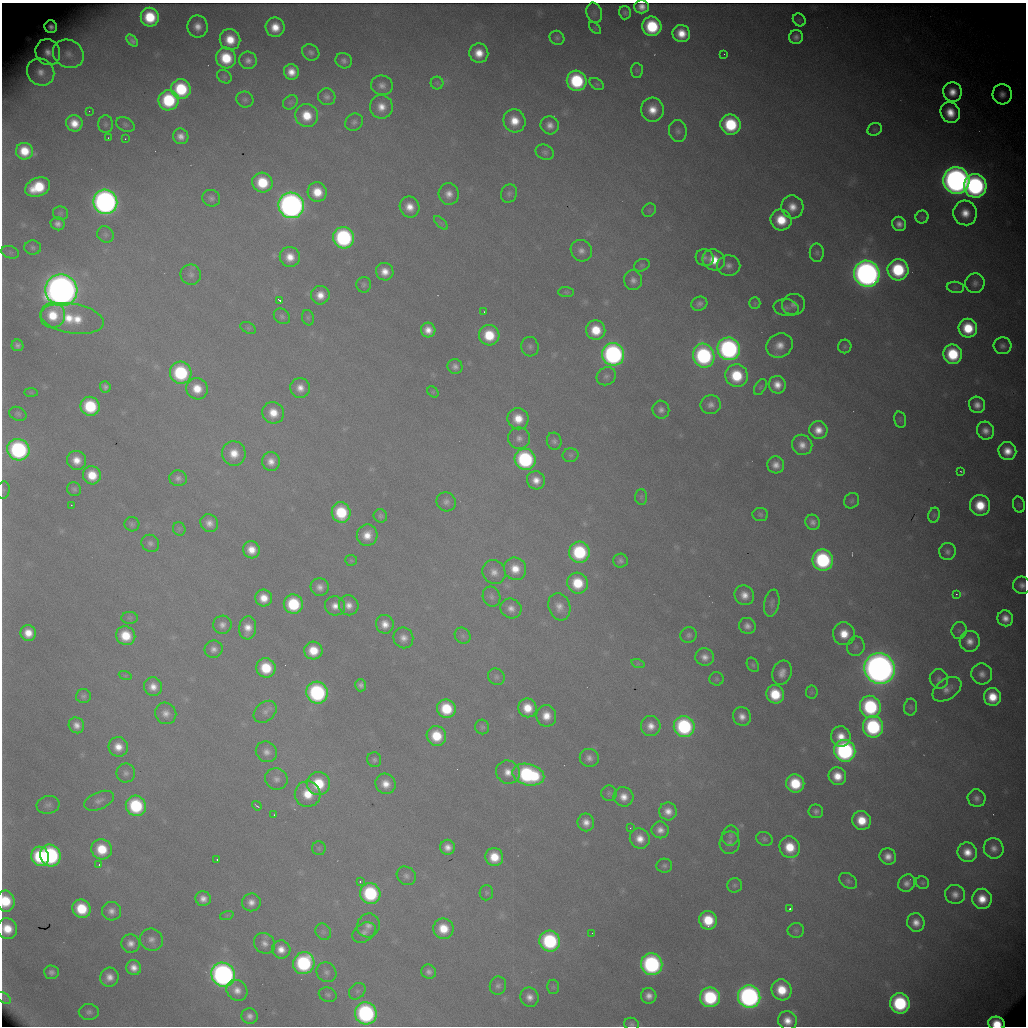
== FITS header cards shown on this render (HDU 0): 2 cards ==
NAXIS1  =                 1024 /fastest changing axis
NAXIS2  =                 1024 /next to fastest changing axis

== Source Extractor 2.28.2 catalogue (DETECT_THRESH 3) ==
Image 1024 x 1024 px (HDU 0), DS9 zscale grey, 1 PNG px = 1 image px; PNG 1028 x 1028 px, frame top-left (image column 1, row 1024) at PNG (2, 3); each listed source drawn as its Kron ellipse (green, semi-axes under 4 px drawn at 4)
Background 7820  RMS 83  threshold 250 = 3 sigma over >= 5 px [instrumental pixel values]
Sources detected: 351; all 351 listed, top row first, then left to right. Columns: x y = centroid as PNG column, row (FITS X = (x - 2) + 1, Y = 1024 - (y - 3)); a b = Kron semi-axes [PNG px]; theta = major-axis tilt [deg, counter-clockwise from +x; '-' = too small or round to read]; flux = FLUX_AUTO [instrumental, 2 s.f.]
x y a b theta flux
642 7 7 6 - 4.9e+04
594 13 10 7 -73 2.1e+04
625 13 7 6 - 1.7e+04
150 17 9 9 - 2.6e+05
799 20 7 5 -46 1.0e+04
198 26 11 10 - 6.4e+04
652 26 10 9 - 3.8e+05
51 27 6 6 - 3.7e+04
275 27 10 9 - 1.1e+05
595 28 7 4 -45 8.0e+03
681 34 9 8 - 1.2e+05
796 37 7 6 - 2.9e+04
557 38 8 6 -35 1.6e+04
132 40 7 4 -46 1.8e+04
230 40 10 10 - 1.4e+05
48 52 13 12 - 7.4e+04
311 52 9 7 -38 2.3e+04
479 53 10 9 - 1.1e+05
68 54 16 13 -31 7.3e+04
724 54 2 2 - 2.8e+03
226 58 10 10 - 2.5e+05
248 60 9 8 - 3.4e+04
344 61 8 7 - 2.5e+04
637 70 7 6 - 1.2e+04
41 72 14 13 - 7.5e+04
291 72 8 7 - 7.5e+04
224 77 8 6 -37 1.3e+04
577 81 10 9 - 4.9e+05
437 83 6 6 - 1.2e+04
597 84 8 5 -36 1.1e+04
382 85 11 9 -17 3.8e+04
181 89 10 9 - 3.8e+05
952 92 10 9 - 8.6e+04
1002 94 10 9 - 4.9e+04
327 97 9 8 - 2.5e+04
169 100 10 10 - 4.5e+05
245 100 8 7 - 1.9e+04
290 102 8 6 43 1.4e+04
381 107 12 11 - 8.0e+04
652 110 12 11 - 1.1e+05
89 111 2 2 - 3.0e+03
950 112 11 9 -68 1.2e+05
307 116 11 11 - 1.6e+05
514 121 12 11 - 1.2e+05
354 122 9 8 - 2.2e+04
74 123 8 8 - 9.7e+04
106 124 9 7 -90 1.8e+04
125 124 10 6 -25 1.7e+04
550 125 9 8 - 4.7e+04
731 125 10 10 - 4.0e+05
875 129 7 6 - 1.2e+04
678 131 11 9 -79 3.0e+04
181 136 8 7 - 4.7e+04
108 138 3 2 - 6.2e+03
125 139 2 2 - 4.2e+03
24 151 8 8 - 1.5e+05
545 152 9 7 -23 2.0e+04
956 180 13 13 - 4.6e+06
262 183 10 10 - 2.6e+05
975 186 12 11 - 1.7e+06
38 187 13 9 23 2.7e+05
317 192 10 9 - 1.4e+05
449 194 11 10 - 5.6e+04
509 194 9 8 - 1.9e+04
211 198 9 8 - 2.2e+04
105 202 12 12 - 3.4e+06
291 205 13 12 - 3.9e+06
410 207 11 9 -61 8.4e+04
792 207 11 11 - 8.1e+04
649 210 7 6 - 1.2e+04
61 213 7 7 - 1.3e+04
965 213 12 11 - 1.0e+05
922 217 6 6 - 1.2e+04
781 220 11 10 - 1.9e+05
441 223 9 4 -44 1.6e+04
58 224 7 6 - 3.0e+04
899 224 7 7 - 4.2e+04
105 234 8 7 - 1.8e+04
344 238 11 10 - 1.0e+06
33 247 8 7 - 1.8e+04
581 251 11 10 - 4.2e+04
10 252 9 6 -18 1.7e+04
817 253 9 7 -88 1.8e+04
290 257 10 10 - 9.0e+04
705 258 9 8 - 2.5e+04
714 260 11 10 - 1.3e+05
642 265 8 6 20 1.3e+04
729 265 11 10 - 4.0e+04
898 270 10 10 - 4.6e+05
385 272 9 8 - 7.3e+04
867 274 13 12 - 4.3e+06
191 275 10 10 - 2.8e+04
633 280 10 9 - 3.5e+04
975 283 10 9 - 3.3e+04
364 285 8 7 - 1.6e+04
955 287 8 5 -6 1.4e+04
61 290 16 16 - 7.0e+06
566 292 7 5 -1 1.1e+04
320 295 9 9 - 7.6e+04
280 300 4 2 - 1.3e+04
755 303 6 5 - 1.1e+04
699 304 8 7 - 2.6e+04
793 304 11 10 - 3.9e+04
786 308 12 8 -8 3.1e+04
484 312 2 2 - 3.3e+03
53 315 12 12 - 1.8e+05
282 316 9 7 -41 1.8e+04
72 318 32 15 -9 2.5e+05
308 318 8 6 -74 1.1e+04
248 328 8 5 -24 1.1e+04
968 328 9 9 - 2.4e+05
428 330 7 7 - 6.1e+04
596 330 10 9 - 1.7e+05
489 335 10 10 - 2.2e+05
17 345 6 5 - 2.2e+04
779 345 13 12 - 8.2e+04
845 346 7 6 - 1.3e+04
1003 346 9 8 - 2.7e+04
530 347 10 8 -78 2.2e+04
729 349 11 11 - 1.7e+06
613 354 11 11 - 1.7e+06
953 354 10 9 - 3.2e+05
704 356 12 10 -73 9.9e+05
455 366 8 7 - 2.9e+04
181 373 11 10 - 5.6e+05
606 376 10 8 31 2.6e+04
736 376 11 11 - 2.8e+05
777 385 9 8 - 7.1e+04
105 387 6 5 - 1.9e+04
760 387 9 5 59 1.1e+04
300 388 10 9 - 6.1e+04
197 389 11 10 - 1.2e+05
433 392 6 5 - 7.0e+03
31 393 7 4 -1 8.7e+03
711 405 10 9 - 3.6e+04
977 405 8 8 - 5.2e+04
90 406 10 9 - 3.5e+05
661 410 9 8 - 3.2e+04
273 413 11 10 - 1.1e+05
18 414 9 6 -26 1.5e+04
518 419 11 10 - 1.2e+05
900 420 8 6 -76 1.4e+04
818 430 9 9 - 7.5e+04
985 431 9 8 - 5.0e+04
519 438 11 11 - 4.1e+04
554 441 8 7 - 2.0e+04
802 445 10 10 - 5.6e+04
18 450 11 10 - 1.1e+06
1007 451 9 9 - 9.2e+04
234 453 12 12 - 1.1e+05
571 455 8 7 - 1.5e+04
525 459 11 10 - 7.5e+05
76 460 10 9 - 8.3e+04
271 461 9 9 - 5.8e+04
776 465 8 8 - 4.7e+04
961 471 3 2 - 5.0e+03
92 475 9 9 - 1.5e+05
178 478 9 8 - 2.6e+04
536 480 9 9 - 6.6e+04
74 489 7 6 - 1.6e+04
3 490 9 6 76 1.6e+04
641 497 8 6 88 1.2e+04
852 501 8 7 - 1.5e+04
446 502 10 9 - 2.9e+04
71 505 2 2 - 1.6e+04
980 505 10 10 - 1.9e+05
1019 505 8 6 -74 1.2e+04
341 512 10 9 - 2.9e+05
760 514 8 6 -4 1.5e+04
934 515 7 6 - 1.2e+04
380 516 7 6 - 1.7e+04
813 522 8 7 - 2.9e+04
209 523 9 8 - 4.8e+04
132 524 7 7 - 1.5e+04
179 529 7 6 - 1.2e+04
367 535 11 10 - 9.0e+04
150 543 9 8 - 2.3e+04
251 550 9 8 - 8.8e+04
579 552 10 10 - 5.0e+05
947 552 8 8 - 2.4e+04
351 560 6 5 - 9.2e+03
823 560 10 10 - 7.6e+05
620 561 7 7 - 2.1e+04
515 569 11 11 - 1.0e+05
494 572 12 11 - 5.5e+04
578 583 11 10 - 2.3e+05
1022 585 9 8 - 3.8e+04
320 587 9 9 - 4.4e+04
956 594 2 2 - 4.5e+03
744 595 10 9 - 6.4e+04
491 597 10 8 -69 2.5e+04
264 598 8 8 - 9.3e+04
772 603 14 7 79 2.3e+04
293 604 10 9 - 3.5e+05
349 605 10 9 - 5.5e+04
335 606 10 9 - 5.7e+04
559 607 14 11 -72 5.8e+04
511 608 11 9 -27 4.8e+04
130 618 8 6 1 1.4e+04
1005 618 8 7 - 5.9e+04
385 624 9 9 - 6.4e+04
222 625 9 9 - 3.6e+04
747 626 8 8 - 3.7e+04
248 628 11 8 84 7.7e+04
959 630 8 7 - 1.8e+04
28 633 8 7 - 9.3e+04
844 634 11 11 - 1.3e+05
689 635 8 7 - 1.9e+04
126 636 10 9 - 1.7e+05
463 636 8 7 - 1.9e+04
403 638 10 9 - 4.8e+04
970 641 10 10 - 6.2e+04
856 646 10 8 71 2.5e+04
214 649 9 8 - 3.5e+04
313 651 9 9 - 1.5e+05
705 657 9 8 - 4.5e+04
638 664 7 4 -18 8.8e+03
753 665 8 5 -62 1.3e+04
266 668 10 9 - 2.3e+05
879 669 15 15 - 6.7e+06
782 673 12 9 72 5.5e+04
982 674 10 10 - 4.5e+04
125 675 6 4 -18 8.5e+03
496 677 9 8 - 1.9e+04
717 679 7 7 - 1.2e+04
939 679 10 9 - 2.7e+04
361 685 6 5 - 2.4e+04
153 687 9 9 - 6.3e+04
947 689 16 10 35 5.2e+04
812 692 6 6 - 1.0e+04
317 693 11 10 - 9.0e+05
775 694 9 8 - 2.3e+05
83 696 7 7 - 1.8e+04
992 697 9 8 - 1.5e+05
870 707 11 10 - 6.8e+05
911 707 8 6 82 1.3e+04
527 708 9 9 - 1.3e+05
446 709 9 9 - 2.6e+05
265 712 13 9 42 3.7e+04
166 713 11 10 - 4.9e+04
546 716 11 10 - 8.9e+04
742 717 9 8 - 5.5e+04
76 725 8 7 - 4.5e+04
651 726 10 9 - 6.1e+04
684 726 10 10 - 7.0e+05
482 727 7 7 - 1.6e+04
873 727 11 10 - 7.4e+05
436 736 10 9 - 2.0e+05
841 737 10 9 - 9.8e+04
118 747 10 9 - 8.2e+04
845 751 11 10 - 1.3e+06
266 752 11 10 - 4.2e+04
589 758 9 9 - 3.6e+04
374 760 7 7 - 1.8e+04
508 772 12 11 - 7.4e+04
126 773 9 9 - 2.5e+04
528 775 16 10 -14 8.2e+05
837 776 9 8 - 1.1e+05
276 779 11 10 - 3.8e+04
795 783 9 9 - 2.6e+05
318 784 12 11 - 2.5e+05
386 784 10 10 - 7.8e+04
609 793 8 8 - 1.5e+04
308 794 13 12 - 1.5e+05
624 797 10 9 - 6.6e+04
977 798 9 8 - 3.4e+04
99 801 16 8 22 3.7e+04
48 805 12 8 10 2.7e+04
136 806 10 10 - 4.7e+05
257 806 5 2 - 7.9e+03
668 811 9 8 - 6.2e+04
816 811 7 7 - 2.2e+04
274 815 2 2 - 3.6e+03
862 820 9 9 - 1.6e+05
586 822 9 8 - 5.7e+04
630 828 4 3 - 4.4e+03
660 830 9 8 - 4.7e+04
730 836 10 8 79 2.4e+04
640 839 10 9 - 8.1e+04
764 839 8 6 -27 1.7e+04
730 843 11 10 - 3.3e+04
448 847 7 7 - 5.2e+04
790 847 11 10 - 1.8e+05
319 848 7 6 - 1.3e+04
994 848 10 9 - 4.6e+04
102 849 10 10 - 2.0e+05
967 852 10 9 - 9.6e+04
50 855 11 10 - 1.1e+06
40 856 10 9 - 4.0e+05
888 856 8 8 - 5.7e+04
494 857 9 8 - 1.5e+05
217 859 3 2 - 1.0e+04
99 865 3 2 - 1.3e+04
664 866 8 7 - 1.8e+04
406 876 10 8 -37 2.6e+04
360 881 3 3 - 8.7e+03
848 881 10 7 -34 1.8e+04
907 883 9 8 - 3.9e+04
922 883 7 6 - 1.2e+04
735 885 7 7 - 1.6e+04
370 893 10 10 - 5.6e+05
486 893 7 6 - 1.3e+04
955 894 10 9 - 4.8e+04
203 899 8 7 - 4.7e+04
982 899 10 9 - 1.3e+05
6 901 10 9 - 2.3e+05
251 902 9 9 - 4.8e+04
81 909 9 9 - 2.4e+05
790 909 3 2 - 1.2e+04
111 911 9 9 - 4.2e+04
227 915 7 4 18 9.5e+03
708 920 9 9 - 2.2e+05
916 923 9 8 - 6.5e+04
368 925 12 11 - 4.7e+04
7 929 10 10 - 1.5e+05
443 929 10 10 - 1.5e+05
796 930 8 7 - 1.5e+04
323 932 9 7 -55 1.8e+04
364 932 12 9 32 3.5e+04
592 933 3 2 - 3.9e+03
151 940 12 11 - 4.1e+04
550 941 10 10 - 6.6e+05
131 943 9 9 - 4.7e+04
264 943 11 9 -45 4.1e+04
281 949 9 9 - 6.9e+04
304 963 11 10 - 7.4e+05
652 964 11 10 - 1.2e+06
134 968 8 7 - 5.7e+04
51 972 7 6 - 2.5e+04
326 972 10 9 - 2.7e+04
429 972 7 7 - 2.6e+04
223 975 12 11 - 2.7e+06
109 977 9 9 - 6.0e+04
498 986 9 8 - 2.4e+04
553 987 7 6 - 1.2e+04
237 990 11 10 - 6.0e+04
782 990 10 10 - 1.8e+05
357 991 9 7 45 2.0e+04
328 995 9 7 -20 1.8e+04
649 996 8 7 - 4.7e+04
529 997 10 9 - 5.2e+04
710 997 10 10 - 5.8e+05
749 997 11 11 - 2.3e+06
4 998 7 5 -33 1.5e+04
900 1003 10 10 - 6.8e+05
89 1012 10 8 -3 2.4e+04
366 1013 11 11 - 1.2e+06
250 1016 8 8 - 3.4e+04
787 1021 9 9 - 7.6e+04
996 1023 8 6 -12 1.6e+05
632 1024 7 6 - 1.5e+04
At the frame edge (FLAGS 8, measured only in part): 7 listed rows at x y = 642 7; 3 490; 1022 585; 6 901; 7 929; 996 1023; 632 1024